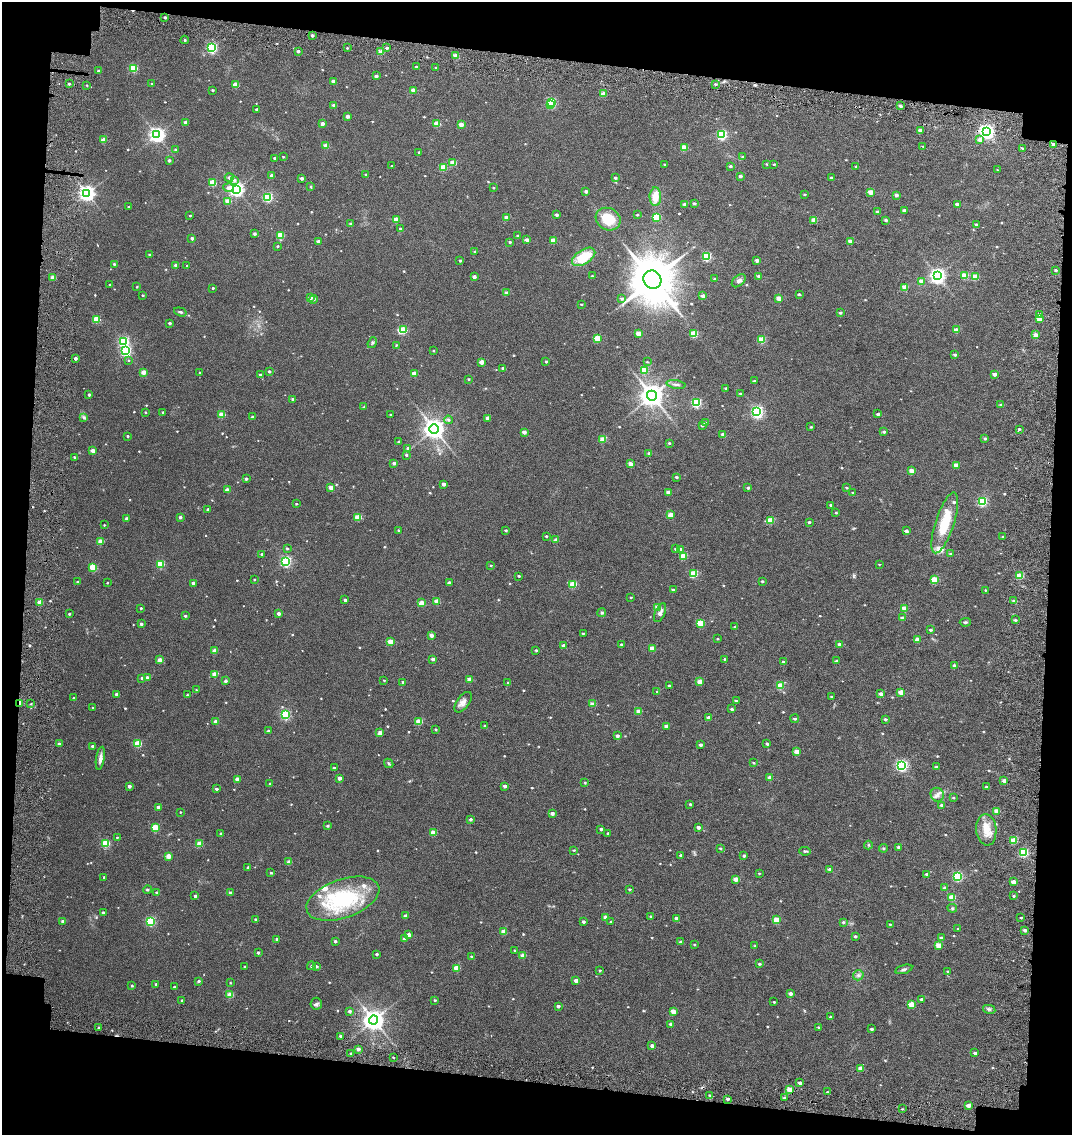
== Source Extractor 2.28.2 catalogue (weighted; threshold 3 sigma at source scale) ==
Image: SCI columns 221-2359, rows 116-2380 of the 2589 x 2496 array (HDU 1 of 3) = the unmasked area's bounding box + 8 px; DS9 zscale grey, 2 x 2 block average (1 PNG px = mean of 2 x 2 image px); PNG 1074 x 1137 px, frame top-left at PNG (2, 2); each listed source drawn as its Kron ellipse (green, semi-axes under 4 px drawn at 4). Shown black and unused: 15% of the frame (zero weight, under 4 of 7 exposures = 17% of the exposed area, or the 3 px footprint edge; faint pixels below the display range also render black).
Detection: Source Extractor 2.28.2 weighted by HDU 2 'WHT'. Background 0.0315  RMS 0.0066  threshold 0.0269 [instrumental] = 3 sigma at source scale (4.09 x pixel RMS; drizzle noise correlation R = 1.36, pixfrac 0.8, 0.0396/0.0396 arcsec/px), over >= 5 px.
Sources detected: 685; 1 inside a brighter object's white glare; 3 cosmic-ray / hot-pixel residue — neither listed nor drawn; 8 inside a brighter listed object's ellipse — not listed separately; of the other 673, all 500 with FLUX_AUTO >= 1.21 (the completeness limit of this list) listed and drawn (173 fainter detections not listed), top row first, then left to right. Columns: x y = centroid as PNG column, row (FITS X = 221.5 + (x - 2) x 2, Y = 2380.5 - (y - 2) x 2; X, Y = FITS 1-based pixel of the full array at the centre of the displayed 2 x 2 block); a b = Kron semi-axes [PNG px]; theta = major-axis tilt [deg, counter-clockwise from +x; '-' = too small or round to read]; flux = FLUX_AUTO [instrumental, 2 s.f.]
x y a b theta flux
165 17 2 2 - 3.7
312 35 2 2 - 4.2
185 40 4 2 - 1.8
212 48 3 3 - 170
347 48 2 2 - 1.5
387 48 2 2 - 3.8
298 51 2 2 - 4.7
381 52 2 2 - 15
456 56 2 2 - 19
416 67 2 2 - 1.8
133 68 3 3 - 69
436 68 2 2 - 1.6
99 71 2 2 - 4.7
376 76 2 2 - 6.4
333 81 2 2 - 7.9
69 84 2 2 - 2.8
152 84 2 2 - 1.6
715 84 3 2 - 1.4
87 85 2 2 - 1.3
236 85 3 2 - 26
213 90 2 2 - 2.4
413 90 2 2 - 14
603 94 3 2 - 18
551 102 3 3 - 75
334 105 2 2 - 8.1
551 105 3 2 - 40
900 106 3 3 - 3.3
256 109 2 2 - 3.4
347 116 2 2 - 9.3
186 122 2 2 - 8.6
322 124 2 2 - 8.1
437 124 3 2 - 30
461 125 3 2 - 15
920 130 2 2 - 11
986 132 4 4 - 480
157 135 4 4 - 500
722 135 4 3 - 140
103 140 3 2 - 21
980 140 3 3 - 7
1053 144 3 2 - 4.1
326 146 3 2 - 18
923 146 3 2 - 1.3
684 148 3 3 - 31
1023 148 3 2 - 2.6
175 150 2 2 - 2.1
419 152 2 2 - 1.8
743 156 3 3 - 1.4
283 157 2 2 - 1.3
275 158 2 2 - 4.5
169 160 2 2 - 4
453 163 3 3 - 28
664 164 2 2 - 1.4
766 164 3 3 - 1.4
774 164 3 2 - 1.6
391 166 2 2 - 1.5
730 166 3 2 - 2.9
443 167 3 3 - 43
856 167 3 2 - 1.9
997 170 2 2 - 1.2
366 174 2 2 - 1.5
272 176 2 2 - 8.6
740 176 2 2 - 5.7
229 177 4 4 - 3.8
302 178 2 2 - 5.8
615 178 2 2 - 3.5
831 178 2 2 - 5.9
234 180 4 4 - 4.5
213 183 3 3 - 47
311 186 4 3 - 1.6
229 188 5 4 - 7.3
493 188 2 2 - 1.5
236 189 4 4 - 440
586 191 2 2 - 4.8
870 192 3 2 - 19
87 194 4 4 - 550
804 194 3 2 - 1.5
896 195 2 2 - 7.6
268 197 3 3 - 110
655 197 9 5 88 20
228 201 3 2 - 20
694 203 3 2 - 2.8
684 204 2 2 - 6.2
957 204 3 2 - 10
128 207 2 2 - 1.9
904 210 2 2 - 5.3
877 212 3 2 - 3.3
190 215 2 2 - 1.7
556 215 2 2 - 3.7
637 215 2 2 - 1.8
656 217 3 3 - 38
506 218 2 2 - 16
608 219 13 11 -28 40
396 220 3 3 - 28
814 220 3 2 - 22
886 220 3 2 - 3.4
351 224 3 2 - 3.8
976 224 3 3 - 2.5
400 229 2 2 - 2.4
255 234 3 3 - 3.5
280 235 3 3 - 51
518 236 3 2 - 3.1
192 238 2 2 - 6.4
527 240 3 2 - 8.6
553 241 3 3 - 25
850 241 3 2 - 11
318 242 2 2 - 8.2
510 242 2 2 - 3.3
277 246 3 2 - 1.7
475 252 2 2 - 3.6
150 255 2 2 - 3.7
707 256 3 3 - 99
584 257 13 7 32 47
460 261 2 2 - 2.3
757 261 2 2 - 7
114 264 2 2 - 2.7
176 265 2 2 - 8.7
187 266 2 2 - 1.8
1055 270 3 2 - 2.5
592 276 2 2 - 1.5
759 276 3 2 - 5.4
937 276 4 4 - 490
965 276 3 3 - 37
53 277 2 2 - 19
474 277 2 2 - 8.5
975 277 3 2 - 32
715 279 3 3 - 2.1
652 280 9 8 - 7100
739 281 8 5 40 5.2
921 281 3 3 - 13
110 285 2 2 - 1.7
137 287 2 2 - 1.2
905 287 3 3 - 27
213 288 2 2 - 2.4
507 293 2 2 - 6.7
799 294 2 2 - 2.7
143 295 2 2 - 2.1
703 296 2 2 - 8.2
310 297 2 2 - 9.2
779 298 2 2 - 15
314 299 4 3 - 2
621 299 3 3 - 2.2
581 304 3 2 - 1.7
180 312 6 3 -17 2.9
840 313 3 2 - 3
1039 314 4 3 - 3.5
1039 318 3 3 - 36
96 320 3 3 - 60
169 323 2 2 - 3.6
403 330 3 3 - 40
956 330 3 2 - 18
638 333 2 2 - 17
694 334 3 3 - 54
1035 335 2 2 - 19
597 338 3 3 - 48
761 340 3 3 - 47
124 341 3 3 - 140
372 343 6 4 53 2.3
396 345 4 3 - 1.2
126 351 3 3 - 180
433 351 2 2 - 1.3
955 355 3 2 - 3.8
75 358 2 2 - 6.2
129 360 3 2 - 1.5
481 362 2 2 - 18
546 362 2 2 - 1.8
647 362 3 2 - 1.3
503 368 2 2 - 5.4
644 370 3 3 - 44
269 371 2 2 - 2.8
144 372 3 2 - 19
200 373 2 2 - 1.7
414 373 3 2 - 25
994 374 2 2 - 8.8
260 375 2 2 - 2.3
468 379 3 2 - 1.7
754 381 2 2 - 2.9
676 384 9 3 -8 4.3
726 388 2 2 - 3.3
740 394 3 2 - 2.3
89 395 2 2 - 4
652 396 5 5 - 1500
293 399 2 2 - 6.6
696 403 3 3 - 130
1001 405 3 2 - 5.8
364 407 4 3 - 1.3
757 411 3 3 - 210
145 412 2 2 - 1.7
163 412 2 2 - 2.5
222 414 3 2 - 27
878 414 3 2 - 3.5
390 415 2 2 - 1.3
252 417 2 2 - 2.9
84 418 4 3 - 3
487 418 2 2 - 10
448 420 4 4 - 3
705 422 3 3 - 2.6
702 425 2 2 - 5.1
811 427 3 2 - 1.9
434 429 4 4 - 1100
1019 429 2 2 - 2.6
524 432 2 2 - 11
884 432 3 2 - 3.1
723 435 4 3 - 5.3
128 436 2 2 - 2
985 438 4 3 - 2.3
603 439 3 3 - 30
399 442 2 2 - 3
669 443 2 2 - 2
408 448 3 3 - 4.4
93 451 2 2 - 16
649 453 3 2 - 4
406 455 3 2 - 2.6
74 457 2 2 - 1.6
394 463 2 2 - 6.4
630 464 2 2 - 15
956 465 3 2 - 21
911 471 2 2 - 15
676 477 3 2 - 2.7
246 479 2 2 - 4
444 484 2 2 - 7.9
331 488 3 2 - 20
748 488 2 2 - 3.1
847 488 3 2 - 1.8
227 490 2 2 - 13
668 492 2 2 - 11
853 492 3 2 - 1.5
982 501 3 3 - 130
296 504 2 2 - 1.7
831 505 3 2 - 3.3
208 509 2 2 - 5
836 513 3 2 - 1.6
670 515 3 3 - 26
180 517 3 3 - 3
358 517 3 3 - 38
127 519 2 2 - 6
770 520 3 3 - 37
809 522 2 2 - 3.2
945 523 32 9 72 56
104 525 2 2 - 1.3
398 530 2 2 - 1.6
506 530 3 2 - 2.1
906 531 2 2 - 8.4
546 536 2 2 - 1.9
1003 537 3 2 - 1.5
556 540 2 2 - 8.4
101 541 3 2 - 27
287 548 2 2 - 2.6
675 549 3 3 - 2.7
681 550 3 2 - 9.8
262 554 2 2 - 4.1
950 554 3 2 - 2.5
683 556 3 3 - 39
286 561 3 3 - 190
160 564 3 3 - 67
879 564 3 2 - 1.3
491 565 3 2 - 1.4
93 567 3 3 - 56
693 574 3 3 - 54
519 576 2 2 - 2
1019 576 3 3 - 42
254 579 2 2 - 1.3
934 580 3 3 - 43
762 581 2 2 - 2.6
77 582 2 2 - 2.5
107 583 2 2 - 1.3
193 583 2 2 - 7.5
449 583 2 2 - 9.1
573 584 3 3 - 54
673 590 2 2 - 3.9
985 590 3 2 - 1.4
631 597 2 2 - 1.6
345 600 2 2 - 4.6
437 601 3 3 - 25
1014 601 3 3 - 4.8
40 602 3 2 - 22
421 603 3 3 - 26
658 607 3 2 - 21
141 608 2 2 - 1.9
904 609 3 2 - 27
279 613 2 2 - 9.2
602 613 4 4 - 2.1
660 613 10 5 65 6.1
69 614 2 2 - 2.8
185 616 3 3 - 3.2
902 618 2 2 - 7.2
1015 620 4 3 - 2.1
965 622 5 3 - 2.6
700 623 3 3 - 52
141 624 2 2 - 3.9
735 627 2 2 - 3.5
930 630 3 2 - 2.7
583 633 2 2 - 1.6
431 635 2 2 - 14
718 639 2 2 - 1.6
917 639 2 2 - 19
390 642 3 3 - 29
621 644 2 2 - 2.9
840 644 3 2 - 6.2
563 646 2 2 - 11
652 648 3 2 - 24
536 650 3 2 - 2.1
214 651 2 2 - 10
433 659 2 2 - 6.1
724 659 2 2 - 1.5
160 660 3 2 - 23
836 661 4 2 - 1.7
783 662 2 2 - 4
954 665 3 2 - 5.1
214 674 3 2 - 20
142 678 3 2 - 4.7
147 678 2 2 - 11
469 679 2 2 - 15
384 680 2 2 - 1.4
225 681 2 2 - 5.1
700 681 4 3 - 15
403 682 3 2 - 3.8
508 683 3 2 - 1.5
669 686 2 2 - 2
780 686 3 3 - 41
196 690 2 2 - 1.5
657 691 2 2 - 1.6
901 692 3 2 - 24
116 694 2 2 - 6.4
881 694 2 2 - 9.1
187 695 2 2 - 1.9
831 696 3 2 - 1.3
74 698 2 2 - 2.6
736 701 3 3 - 1.7
463 702 12 6 53 8.1
20 703 3 2 - 26
31 704 2 2 - 1.4
592 704 3 2 - 13
93 708 2 2 - 2.2
732 709 3 2 - 2.6
639 711 3 2 - 19
286 715 3 3 - 130
709 718 2 2 - 8.7
795 719 4 2 - 1.8
885 719 2 2 - 3.2
216 722 2 2 - 16
419 722 3 3 - 36
484 726 2 2 - 1.9
666 726 2 2 - 11
435 729 2 2 - 2.4
268 731 3 2 - 2.1
380 733 3 2 - 11
617 736 2 2 - 5.5
59 744 2 2 - 6.1
138 744 3 3 - 56
767 744 3 2 - 2.3
700 745 2 2 - 5.6
92 746 2 2 - 3.4
797 752 3 2 - 21
100 758 12 4 80 7.4
389 763 5 3 - 2.4
753 763 3 2 - 1.7
901 765 3 3 - 250
936 767 2 2 - 4.1
334 768 2 2 - 4
770 777 2 2 - 11
339 778 2 2 - 9.3
237 779 2 2 - 16
1004 781 2 2 - 8.8
585 782 3 3 - 1.5
270 784 2 2 - 3.3
129 786 2 2 - 8.7
505 786 2 2 - 9.3
986 787 2 2 - 2
216 789 2 2 - 4.1
937 795 7 6 - 6.5
953 798 3 2 - 1.9
690 804 3 2 - 2.1
941 805 3 3 - 3.2
158 807 2 2 - 9
997 811 2 2 - 19
180 812 2 2 - 1.3
552 813 2 2 - 6.8
471 819 2 2 - 3.5
328 826 2 2 - 2.6
155 827 3 3 - 58
698 827 2 2 - 6.5
601 829 2 2 - 4
986 830 16 10 -84 24
220 833 2 2 - 1.5
433 833 3 3 - 31
608 833 2 2 - 2.4
117 837 2 2 - 1.4
1014 840 3 3 - 35
105 843 3 3 - 81
199 844 3 2 - 25
868 845 4 3 - 1.5
899 847 2 2 - 8.2
720 848 3 2 - 2.2
883 848 4 3 - 1.5
574 850 3 2 - 1.3
805 851 6 3 -7 2.2
1024 852 3 3 - 100
680 855 4 3 - 1.8
168 856 3 2 - 22
744 856 2 2 - 4
289 862 2 2 - 13
247 867 4 3 - 1.6
830 869 2 2 - 7.2
271 873 2 2 - 2.1
759 873 2 2 - 1.4
927 874 3 2 - 3.7
957 876 3 3 - 120
104 877 2 2 - 2.3
736 879 2 2 - 19
1014 882 2 2 - 18
945 888 3 2 - 5.1
630 889 2 2 - 2.6
147 890 4 3 - 1.9
157 893 2 2 - 5
230 893 2 2 - 7
195 896 2 2 - 3.1
1013 896 3 2 - 2.3
952 897 3 3 - 40
343 899 38 19 19 150
952 908 5 4 - 2.3
103 913 2 2 - 6.7
405 916 2 2 - 7.3
651 916 2 2 - 3
606 917 2 2 - 11
676 918 2 2 - 6.5
1021 918 2 2 - 1.7
256 919 2 2 - 2.8
776 920 3 3 - 38
63 921 2 2 - 7.9
150 921 3 3 - 130
583 922 2 2 - 4.5
611 922 2 2 - 1.8
843 922 3 3 - 3
890 924 3 3 - 1.5
958 929 3 3 - 1.6
1025 930 2 2 - 6.2
503 932 3 2 - 20
409 935 2 2 - 13
855 936 2 2 - 3.8
942 938 3 2 - 6.4
277 939 2 2 - 4
405 939 3 3 - 6.1
335 941 2 2 - 3.9
681 942 3 2 - 5.5
694 945 3 3 - 1.2
938 945 3 3 - 31
755 946 3 2 - 2
515 950 3 2 - 1.9
258 953 2 2 - 3.9
376 954 2 2 - 4
523 955 2 2 - 18
471 956 2 2 - 1.8
759 964 3 2 - 2.9
311 966 4 3 - 1.9
316 966 3 3 - 3.1
244 967 2 2 - 1.9
457 968 3 3 - 42
904 969 9 3 16 3.4
600 970 2 2 - 1.9
948 971 3 2 - 1.8
858 975 5 5 - 4
576 980 2 2 - 12
198 981 3 2 - 3.3
230 983 3 2 - 1.4
156 984 2 2 - 2.4
132 986 4 3 - 1.6
174 987 2 2 - 3.9
790 994 2 2 - 8.4
230 995 3 3 - 28
921 999 3 2 - 2.7
182 1000 2 2 - 2.4
435 1000 3 2 - 2.2
774 1002 2 2 - 1.9
316 1004 6 5 - 3.6
912 1004 3 3 - 37
558 1006 2 2 - 4.8
989 1009 6 3 -12 3
350 1011 3 3 - 5.6
673 1012 3 2 - 23
831 1017 3 2 - 2.9
374 1020 4 4 - 1100
671 1024 3 2 - 5.6
818 1027 3 2 - 1.9
98 1028 2 2 - 2.7
871 1029 2 2 - 4.2
340 1036 3 2 - 3.3
652 1046 2 2 - 8.7
358 1049 2 2 - 8.3
351 1053 2 2 - 3
975 1053 3 2 - 4.5
393 1057 2 2 - 1.4
861 1069 3 2 - 21
800 1083 2 2 - 9.4
789 1089 2 2 - 22
827 1092 3 2 - 2
710 1095 3 2 - 1.5
784 1098 3 2 - 2.5
728 1099 3 3 - 3.3
968 1105 2 2 - 9.9
902 1109 3 2 - 1.2
Overlapping masked pixels (flux is a lower limit): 2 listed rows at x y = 1053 144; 20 703